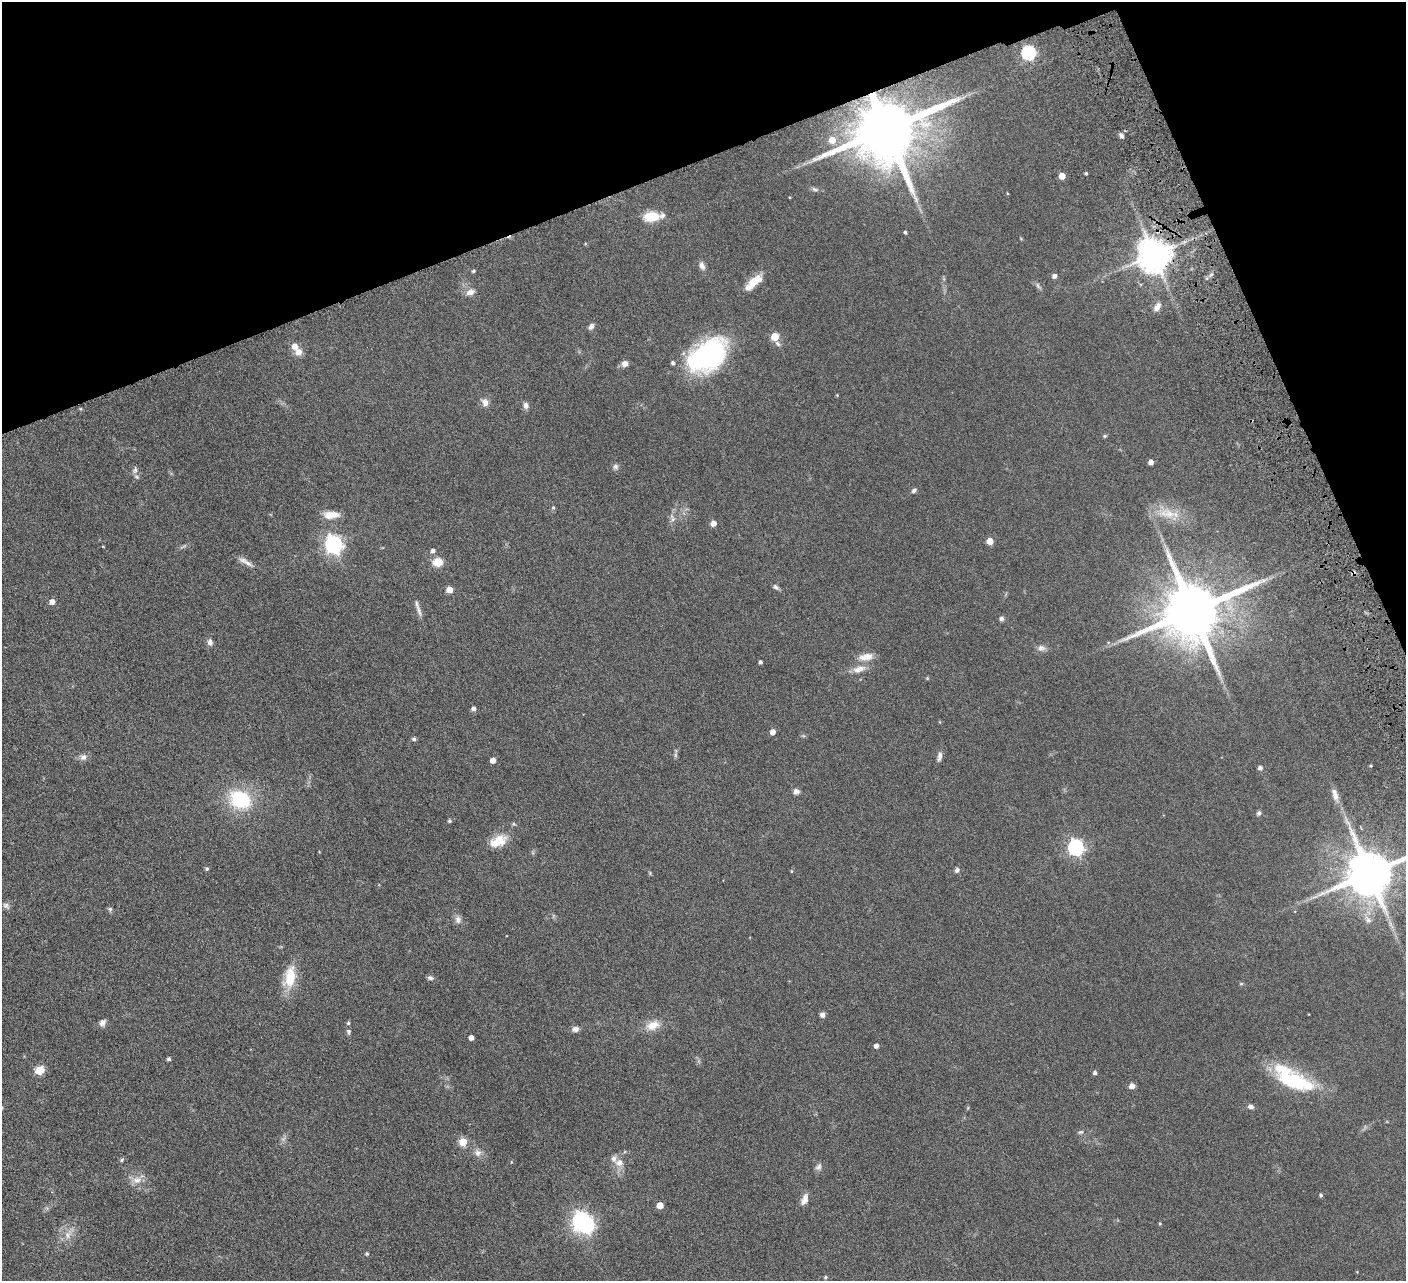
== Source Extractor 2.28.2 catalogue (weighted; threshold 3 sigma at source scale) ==
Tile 3 of 4 x 4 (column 3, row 1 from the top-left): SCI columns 2864-4267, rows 4160-5438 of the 5728 x 5631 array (HDU 1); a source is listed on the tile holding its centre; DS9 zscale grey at full resolution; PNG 1408 x 1283 px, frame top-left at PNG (2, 2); no overlay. Shown black and unused: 19% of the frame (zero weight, under 4 of 8 exposures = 3% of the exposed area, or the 3 px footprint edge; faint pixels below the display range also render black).
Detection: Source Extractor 2.28.2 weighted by HDU 2 'WHT'; one run over the whole footprint, this tile lists its part. Background 0.0566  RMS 0.0062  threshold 0.0255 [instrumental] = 3 sigma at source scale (4.09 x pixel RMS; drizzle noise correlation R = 1.36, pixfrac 0.8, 0.05/0.05 arcsec/px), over >= 5 px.
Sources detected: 116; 2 too faint to see at this stretch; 1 inside a brighter object's white glare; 1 cosmic-ray / hot-pixel residue — not listed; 2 inside a brighter listed object's ellipse — not listed separately; the other 110 listed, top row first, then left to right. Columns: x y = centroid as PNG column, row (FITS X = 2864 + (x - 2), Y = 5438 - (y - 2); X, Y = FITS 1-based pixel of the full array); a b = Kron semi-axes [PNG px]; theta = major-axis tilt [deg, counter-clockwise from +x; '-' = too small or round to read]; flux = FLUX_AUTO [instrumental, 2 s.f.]
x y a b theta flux
1028 53 6 6 - 96
886 129 17 14 25 6300
1121 135 6 5 - 1.5
832 140 6 6 - 5.7
1086 173 4 3 - 0.81
1062 176 5 4 - 7.4
815 189 10 5 -12 1.6
651 217 17 10 3 13
905 232 4 3 - 0.94
585 244 4 3 - 0.49
1154 255 9 9 - 1200
702 266 11 7 -66 2.4
473 271 4 3 - 0.83
1054 276 6 5 - 1.6
754 281 20 10 39 8.8
1038 286 9 5 -64 1.3
470 292 12 7 16 3.3
1157 307 11 7 64 2.9
591 326 8 5 54 2
775 337 5 5 - 14
295 346 6 6 - 4.5
299 352 9 9 - 3.7
707 355 38 22 34 100
673 363 4 4 - 1.3
625 364 7 7 - 2.9
485 402 11 9 -73 3.1
526 405 8 6 -81 2.3
1105 436 6 4 21 0.71
1151 462 4 4 - 3
615 467 8 7 - 1.5
135 470 11 7 72 2
914 491 7 5 34 1.2
553 507 6 4 0 0.6
1167 514 25 13 -10 12
331 515 18 8 3 7.2
672 518 12 4 -74 1.7
713 523 5 5 - 4
990 541 5 5 - 7.4
333 544 7 7 - 220
433 551 5 5 - 1.7
437 562 11 9 11 7.1
248 563 15 7 -32 3.2
776 587 8 5 -42 1.4
449 590 5 5 - 6.7
52 602 5 5 - 3.3
419 611 19 5 -73 2.7
1192 611 16 15 - 5000
1001 619 5 5 - 1.6
210 642 8 7 - 1.9
1108 642 6 4 -18 0.64
1041 648 11 8 -5 2.4
866 657 20 9 10 5.7
760 662 4 3 - 1.1
859 669 18 8 15 4.9
927 678 4 4 - 0.54
473 709 5 4 - 2
773 732 5 4 - 3.7
414 739 5 4 - 1.3
940 756 12 5 80 2.3
83 757 9 8 - 2.4
493 760 4 4 - 3.9
1260 768 5 5 - 1.7
796 791 8 7 - 2
1335 795 18 8 -73 4.1
240 799 24 20 -21 35
1259 813 6 6 - 1.2
449 821 4 4 - 0.97
498 841 22 13 25 10
1076 847 7 6 - 150
207 869 5 4 - 0.96
957 870 5 5 - 2
791 871 5 3 - 0.52
1369 873 14 12 24 2900
6 906 10 7 -34 1.8
110 909 7 5 -88 1.1
458 920 10 8 -85 2.5
1368 920 12 7 -51 2.8
290 977 29 14 80 15
430 978 8 5 -15 1.5
1241 984 5 3 - 0.56
822 1015 5 5 - 2.2
102 1023 8 6 50 2.5
348 1023 5 4 - 0.7
653 1025 17 11 22 7
575 1029 8 6 8 2.3
348 1031 8 5 -75 1.2
471 1038 4 4 - 3
876 1046 4 4 - 2.4
169 1059 4 3 - 1.2
40 1070 6 5 - 19
1095 1073 4 4 - 1.4
1292 1079 52 19 -29 41
1132 1086 5 5 - 3.7
1251 1107 8 5 -9 1.6
2 1108 5 4 - 0.6
1081 1132 8 5 25 0.96
463 1142 5 5 - 18
478 1153 11 9 1 3
122 1160 5 4 - 0.86
511 1162 5 3 - 0.4
619 1163 12 10 -16 4.5
818 1167 9 8 - 1.9
137 1180 14 10 16 5
1321 1195 4 4 - 0.92
804 1199 14 7 69 3.9
660 1205 5 5 - 6.3
581 1221 7 6 - 180
1160 1224 4 4 - 0.55
367 1254 5 4 - 0.8
825 1277 4 4 - 0.84
Overlapping masked pixels (flux is a lower limit): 2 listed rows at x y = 886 129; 1154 255
Isophote crosses this tile's border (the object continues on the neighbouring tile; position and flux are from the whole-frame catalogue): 2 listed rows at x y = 1369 873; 2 1108